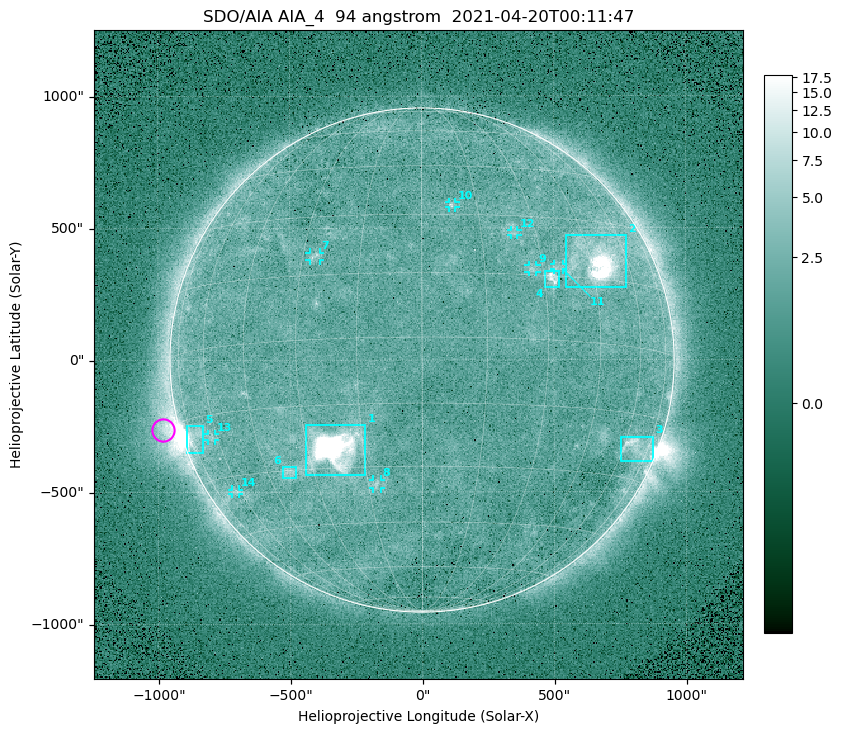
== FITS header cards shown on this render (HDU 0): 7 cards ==
TELESCOP= 'SDO/AIA '
INSTRUME= 'AIA_4   '
WAVELNTH=                   94
WAVEUNIT= 'angstrom'
DATE-OBS= '2021-04-20T00:11:47.12'
CTYPE1  = 'HPLN-TAN'
CTYPE2  = 'HPLT-TAN'

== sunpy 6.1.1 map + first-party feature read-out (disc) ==
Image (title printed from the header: SDO/AIA AIA_4  94 angstrom  2021-04-20T00:11:47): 512 x 512 px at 4.8 arcsec/px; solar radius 955 arcsec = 199 px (full disc in frame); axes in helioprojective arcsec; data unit not stated in the header (colour bar unlabelled)
Orientation: roll -0.138 deg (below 1 deg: not rotated)
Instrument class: DISC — disc imager (sunpy class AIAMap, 94 A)
Bright regions (active regions / flare kernels): reference = the median radial profile (limb darkening/brightening removed); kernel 5 px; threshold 5 sigma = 2.48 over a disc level ~1.75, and >= 1.15x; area >= 9 px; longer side >= 5 px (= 24 arcsec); searched inside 0.97 R_sun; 14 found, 14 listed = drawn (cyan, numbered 1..; 8 of them under ~33 arcsec drawn as corner ticks so the feature stays visible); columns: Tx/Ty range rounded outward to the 10 arcsec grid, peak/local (2 s.f.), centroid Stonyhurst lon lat
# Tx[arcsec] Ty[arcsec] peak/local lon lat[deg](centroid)
1 -440..-210 -440..-240 943 -22 -25
2 540..780 270..470 45 +48 +20
3 750..880 -390..-290 4.8 +67 -22
4 460..520 270..340 6.1 +32 +15
5 -900..-830 -350..-250 6.6 -72 -19
6 -530..-480 -450..-400 3 -38 -30
7 -430..-380 380..410 3.3 -27 +20
8 -190..-160 -490..-450 3.1 -13 -34
9 400..440 330..360 2.8 +27 +16
10 100..130 580..600 3.2 +8 +33
11 500..540 340..360 2.7 +34 +17
12 340..370 470..490 2.7 +24 +26
13 -810..-780 -300..-280 2.6 -63 -20
14 -720..-690 -510..-490 2.6 -63 -34
Off-limb structures (1.02-1.3 R_sun): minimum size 50 px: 7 found; the strongest spans PA ~85..115 deg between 1.02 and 1.21 R_sun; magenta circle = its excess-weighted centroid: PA ~105 deg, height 1.06 R_sun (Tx ~-980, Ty ~-260 arcsec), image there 5.1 x the reference